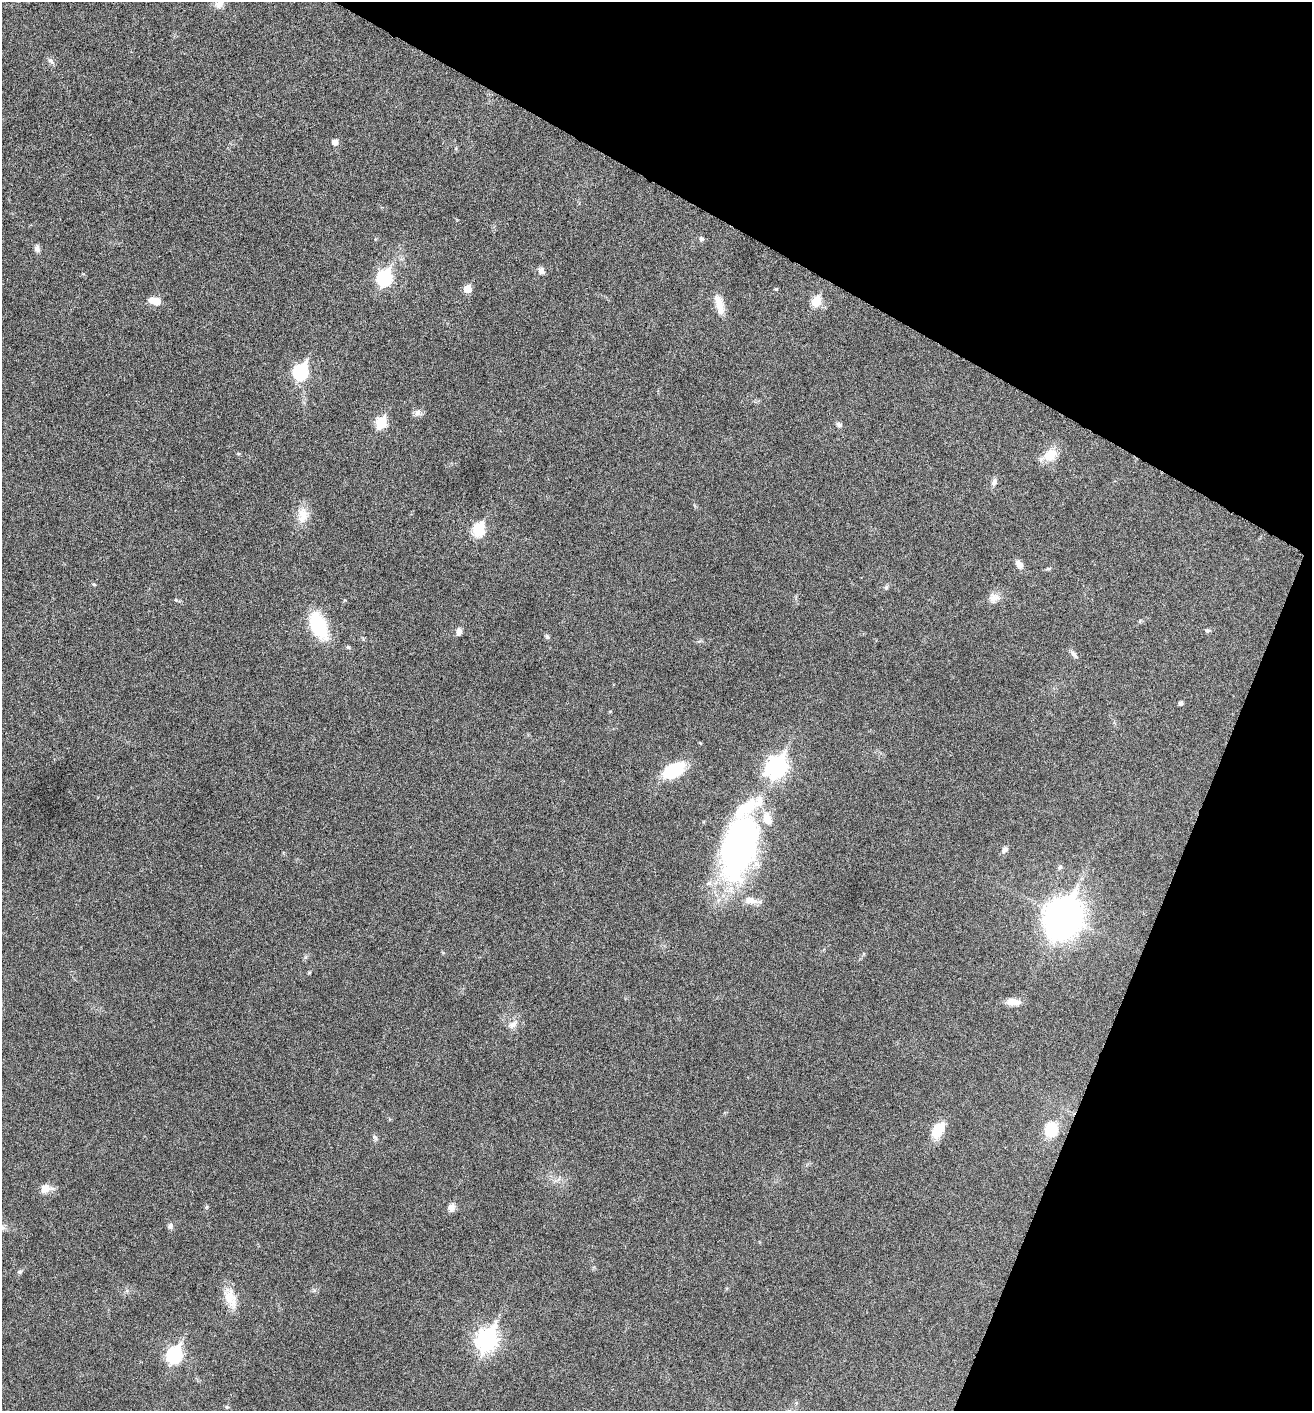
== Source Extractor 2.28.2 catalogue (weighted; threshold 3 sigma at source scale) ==
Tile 8 of 4 x 4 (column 4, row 2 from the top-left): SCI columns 4076-5385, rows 2833-4241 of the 5668 x 5660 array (HDU 1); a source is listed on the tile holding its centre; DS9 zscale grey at full resolution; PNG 1314 x 1413 px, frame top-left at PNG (2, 2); no overlay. Shown black and unused: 23% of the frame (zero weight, under 5 of 9 exposures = <1% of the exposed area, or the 3 px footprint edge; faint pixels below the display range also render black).
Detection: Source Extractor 2.28.2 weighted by HDU 2 'WHT'; one run over the whole footprint, this tile lists its part. Background 0.027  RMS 0.0026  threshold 0.0105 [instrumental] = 3 sigma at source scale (4.09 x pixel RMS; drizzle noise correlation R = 1.36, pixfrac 0.8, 0.05/0.05 arcsec/px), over >= 5 px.
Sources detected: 56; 2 inside a brighter listed object's ellipse — not listed separately; the other 54 listed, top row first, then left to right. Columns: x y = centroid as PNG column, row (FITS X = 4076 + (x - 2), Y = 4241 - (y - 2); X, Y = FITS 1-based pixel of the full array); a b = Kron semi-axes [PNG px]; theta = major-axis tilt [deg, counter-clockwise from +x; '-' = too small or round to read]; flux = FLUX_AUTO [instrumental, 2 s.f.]
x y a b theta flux
219 5 12 9 20 1.7
51 61 11 6 -40 0.78
335 142 6 5 - 1.7
702 239 7 5 -29 0.58
37 249 10 7 -79 0.9
541 271 9 8 - 1.1
384 278 8 7 - 44
467 289 5 5 - 5
776 289 5 4 - 0.26
155 301 13 7 -10 3.4
816 301 6 6 - 10
719 304 27 10 -76 3.2
301 372 8 7 - 41
418 413 11 9 72 1.1
381 422 7 6 - 15
839 425 9 6 -34 0.66
1050 455 18 13 37 4.5
994 482 11 7 70 0.93
303 517 20 13 26 3.3
479 530 7 6 - 20
1019 564 12 8 -53 1.4
1048 568 9 3 11 0.38
94 584 6 4 -20 0.3
886 587 7 5 69 0.46
994 598 16 13 22 2.1
176 600 5 4 - 0.29
318 626 27 14 -67 17
1207 630 9 5 -5 0.5
459 632 8 6 83 1.3
547 636 7 6 - 0.45
348 647 6 5 - 0.34
1074 654 14 6 -52 0.85
1181 703 4 4 - 0.73
777 766 10 8 57 110
673 770 25 14 28 10
739 847 69 33 74 86
1005 849 10 7 53 0.93
1060 867 8 5 70 0.51
750 900 16 10 -5 2.7
1063 915 17 14 70 370
1013 1002 18 8 -2 2.3
513 1024 14 8 35 1.7
1051 1129 11 9 72 10
938 1130 22 12 54 4.9
375 1137 9 4 -54 0.5
46 1188 14 9 8 2.5
206 1207 6 4 70 0.3
451 1207 10 9 - 1.3
170 1226 8 7 - 0.85
19 1272 7 5 0 0.42
229 1297 30 13 -82 4.5
487 1340 10 8 66 120
174 1355 9 7 67 48
227 1407 6 5 - 0.37